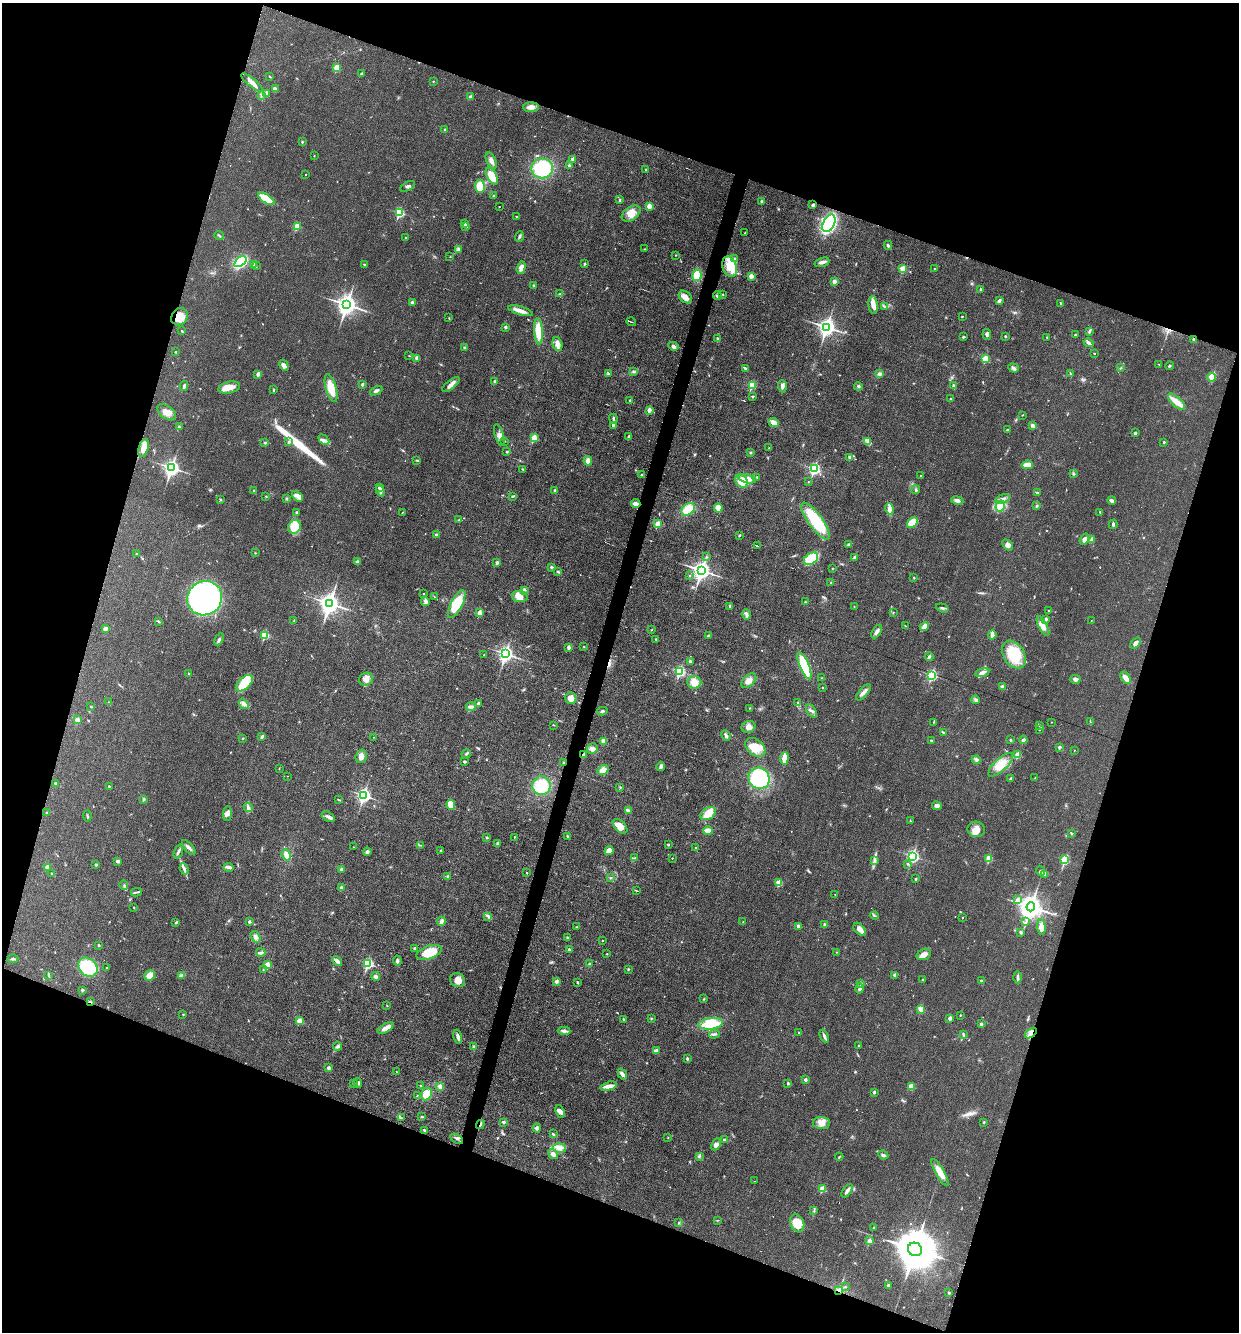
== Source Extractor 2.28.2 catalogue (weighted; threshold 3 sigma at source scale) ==
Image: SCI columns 260-5205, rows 1-5317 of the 5333 x 5318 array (HDU 1 of 3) = the unmasked area's bounding box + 8 px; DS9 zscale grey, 4 x 4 block average (1 PNG px = mean of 4 x 4 image px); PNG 1241 x 1334 px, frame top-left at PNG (2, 3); each listed source drawn as its Kron ellipse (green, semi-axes under 4 px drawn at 4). Shown black and unused: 38% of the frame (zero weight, under 3 of 6 exposures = <1% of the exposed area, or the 3 px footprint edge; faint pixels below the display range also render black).
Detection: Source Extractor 2.28.2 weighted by HDU 2 'WHT'. Background 0.0321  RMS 0.0039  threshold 0.0159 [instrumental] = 3 sigma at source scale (4.09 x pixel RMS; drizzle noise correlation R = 1.36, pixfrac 0.8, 0.05/0.05 arcsec/px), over >= 5 px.
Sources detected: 677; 3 too faint to see at this stretch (4 x 4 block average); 11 cosmic-ray / hot-pixel residue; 1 long thin detection or spike segment (spike, bleed or trail) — neither listed nor drawn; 7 coinciding with a brighter row at this scale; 19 inside a brighter listed object's ellipse — not listed separately; of the other 636, all 500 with FLUX_AUTO >= 0.967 (the completeness limit of this list) listed and drawn (136 fainter detections not listed), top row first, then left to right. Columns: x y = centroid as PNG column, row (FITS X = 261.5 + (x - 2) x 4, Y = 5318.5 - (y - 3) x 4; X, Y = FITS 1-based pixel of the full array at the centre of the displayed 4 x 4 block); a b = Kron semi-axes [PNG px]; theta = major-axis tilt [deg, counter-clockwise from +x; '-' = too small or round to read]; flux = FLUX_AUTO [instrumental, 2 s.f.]
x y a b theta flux
337 68 2 2 - 67
361 74 4 2 - 1.9
270 77 3 2 - 1.2
433 81 2 2 - 1.3
252 82 13 3 -38 14
275 89 4 3 - 6.2
266 93 3 3 - 4.1
261 95 3 2 - 1.7
471 97 2 2 - 18
531 107 8 5 1 11
445 130 2 2 - 1.8
302 142 3 2 - 1.8
314 156 2 2 - 1.4
573 159 2 2 - 17
491 161 9 4 -66 11
569 165 2 2 - 9.1
542 168 11 10 - 140
645 169 2 2 - 1.2
306 174 2 2 - 1.2
492 176 9 5 -61 40
407 186 8 3 27 4.9
480 186 6 5 - 57
493 196 3 2 - 1.6
266 199 9 4 -33 50
619 200 3 2 - 3.4
761 201 3 2 - 2.2
813 205 3 3 - 4.7
649 206 2 2 - 40
499 207 2 2 - 2.2
399 213 2 2 - 180
631 213 10 6 36 23
516 216 2 2 - 1.1
829 223 9 5 62 260
465 224 4 2 - 2.8
297 226 2 2 - 69
466 227 2 2 - 1.4
745 233 2 2 - 2
219 236 5 2 - 2.6
519 236 5 3 - 4.2
406 238 2 2 - 2.1
888 245 4 3 - 3.3
459 249 3 2 - 2.1
645 249 3 2 - 1
676 255 2 2 - 2
450 257 2 2 - 0.97
734 258 3 2 - 2
240 262 7 4 36 190
822 262 8 3 16 7.6
253 264 3 2 - 3.5
365 264 3 2 - 2.3
584 264 2 2 - 6.4
256 266 3 2 - 1.1
730 267 11 7 -71 36
521 268 6 3 73 13
934 268 2 2 - 1.3
903 269 2 2 - 76
697 275 6 4 80 39
751 276 2 2 - 31
834 282 2 2 - 24
534 286 3 3 - 2.9
981 289 3 3 - 2.2
560 294 4 2 - 2.5
723 294 2 2 - 1.2
717 295 4 2 - 3.7
685 297 7 5 -41 12
999 300 4 3 - 6.2
412 302 3 3 - 4.5
1061 303 3 2 - 1.9
347 305 4 3 - 1400
873 305 9 4 -85 15
884 306 3 2 - 2.1
520 311 13 3 -17 16
962 316 2 2 - 1.5
179 317 9 7 54 25
449 318 2 2 - 1.1
631 322 5 2 - 2.4
505 327 2 2 - 12
827 327 3 3 - 1000
182 331 3 2 - 1.5
538 331 13 4 -86 50
1089 331 3 2 - 2.3
987 334 5 3 - 5.7
1075 335 2 2 - 3
1005 336 2 2 - 4.5
963 337 3 2 - 2.5
1047 338 2 2 - 1.5
718 339 3 2 - 2.2
1194 339 3 2 - 2.2
1089 343 5 3 - 6.2
557 344 7 4 -74 10
673 346 5 3 - 7.1
464 347 2 2 - 6.7
175 352 2 2 - 1.5
1094 353 2 2 - 1.4
409 356 3 2 - 1.2
417 358 2 2 - 25
985 359 2 2 - 81
284 365 6 4 -62 8.4
1159 365 2 2 - 1.2
1170 366 4 2 - 1.8
745 368 4 2 - 2.6
1013 368 5 2 - 4.8
1121 368 3 2 - 1.6
633 371 3 2 - 2
258 374 2 2 - 23
608 374 4 3 - 2.5
879 374 3 3 - 5.6
1070 374 3 2 - 1.7
1212 377 4 4 - 21
495 381 2 2 - 15
362 384 2 2 - 9.5
451 384 10 3 39 11
752 385 2 2 - 110
184 386 5 2 - 4.2
782 386 6 4 -86 6.4
858 386 4 3 - 3.9
953 386 4 2 - 4
229 387 11 5 13 21
331 388 14 5 -75 42
273 390 3 2 - 2.8
376 391 6 3 27 5.2
753 396 4 2 - 2
951 399 2 2 - 1.7
630 400 3 2 - 1.9
1176 402 11 5 -42 21
649 410 2 2 - 26
167 412 11 6 -35 16
1022 415 2 2 - 1.1
613 419 5 2 - 2.8
774 423 5 4 - 10
613 425 2 2 - 9.5
1033 425 4 3 - 7
179 427 2 2 - 0.97
1007 430 2 2 - 1.8
1135 433 2 2 - 11
499 435 11 4 -73 9.7
628 437 3 2 - 3.7
534 438 2 2 - 73
324 440 6 3 -44 6.4
504 441 2 2 - 1.4
288 442 2 2 - 2.4
868 442 3 2 - 1.5
1164 442 2 2 - 4.2
265 443 4 2 - 2.9
143 448 9 5 74 17
769 448 2 2 - 1
507 452 3 2 - 2.3
751 453 3 2 - 2.1
850 457 2 2 - 12
417 460 3 2 - 1.5
588 461 4 3 - 15
1027 465 6 3 7 22
172 468 3 3 - 770
523 469 3 2 - 1.5
814 469 3 2 - 300
1073 473 3 2 - 2.1
642 475 2 2 - 1.1
921 476 2 2 - 1.5
757 477 3 2 - 1.9
747 479 9 4 -13 18
741 481 7 5 -49 32
808 482 2 2 - 1.6
380 488 3 2 - 4.9
916 490 4 2 - 2.6
254 491 3 2 - 2.5
380 491 5 2 - 4.5
555 491 3 2 - 5.8
1037 493 3 2 - 1.5
266 496 3 2 - 1.3
297 496 6 4 -43 9.6
513 496 3 2 - 1.9
287 498 3 2 - 1.3
1002 499 7 4 18 9.4
221 500 3 2 - 2.3
957 500 6 3 -11 8.1
1112 501 4 3 - 6.7
636 503 5 2 - 10
1000 506 5 4 - 32
1037 506 2 2 - 1.4
718 508 4 3 - 20
688 509 7 5 40 47
889 509 6 3 -74 7.6
297 512 3 2 - 2.4
402 512 2 2 - 1
1100 512 3 2 - 2
459 520 3 2 - 2
816 521 22 7 -54 110
912 522 6 4 44 26
658 524 2 2 - 60
1113 524 5 3 - 3.8
294 527 7 6 - 40
436 535 2 2 - 9.9
739 536 2 2 - 1.3
1084 539 6 3 57 9.4
1092 539 4 2 - 2.8
848 544 2 2 - 1.7
1008 545 6 4 -47 9.4
757 546 2 2 - 17
255 553 2 2 - 1.2
136 554 2 2 - 3.2
707 557 2 2 - 1.1
855 557 2 2 - 14
811 559 8 5 35 79
357 562 4 3 - 4.9
497 563 2 2 - 15
551 567 3 3 - 2.7
832 568 2 2 - 1
702 571 4 3 - 1200
558 572 3 2 - 1.7
690 576 2 2 - 1.6
914 578 3 2 - 1.2
831 583 3 2 - 1
524 590 3 2 - 2.1
423 594 2 2 - 1.1
519 596 8 5 -4 18
435 597 3 2 - 1.6
205 598 18 17 - 540
425 601 5 2 - 4.3
805 602 2 2 - 1.5
330 603 4 3 - 1400
457 604 15 5 62 72
730 606 3 2 - 3.7
854 606 2 2 - 1.5
942 608 6 2 -17 3.8
1049 611 2 2 - 1.5
893 612 3 2 - 1.1
480 613 2 2 - 41
746 614 5 3 - 4.6
1046 619 3 2 - 4
158 621 3 2 - 2.4
294 621 2 2 - 1.2
1091 621 2 2 - 1.2
905 626 3 2 - 1.4
924 626 5 2 - 28
1043 626 11 4 -62 17
105 628 3 2 - 9.4
651 630 3 2 - 1.2
877 631 7 3 58 8.1
265 635 2 2 - 130
708 635 3 2 - 2.1
992 635 4 2 - 16
219 639 6 3 59 4.7
656 639 2 2 - 1.8
1135 643 6 3 50 8
584 646 2 2 - 0.97
568 647 4 3 - 5.5
506 654 3 3 - 590
1014 654 15 10 -56 88
484 655 2 2 - 1.3
929 657 4 2 - 5.4
690 661 3 3 - 3
804 666 14 4 -68 110
680 671 3 2 - 260
188 673 2 2 - 1
982 673 7 3 15 9.1
932 675 3 2 - 250
822 678 2 2 - 1.5
1125 678 7 3 -57 19
366 679 7 6 - 13
1075 679 5 4 - 6.5
749 681 9 5 42 14
694 682 7 6 - 16
244 683 10 5 43 56
823 687 2 2 - 1.5
1002 687 2 2 - 17
864 692 10 3 50 9.5
571 698 6 5 - 16
976 700 4 2 - 3.2
108 702 2 2 - 0.99
797 703 3 2 - 2
244 704 5 4 - 7.1
478 704 3 2 - 7.7
91 706 3 2 - 1.7
471 707 5 2 - 10
749 708 2 2 - 1.3
602 711 5 2 - 3.6
811 711 8 2 -55 5.1
77 720 2 2 - 36
934 722 2 2 - 1.8
1051 722 2 2 - 0.97
1090 722 3 2 - 1.5
553 725 3 2 - 1.2
1040 725 4 2 - 2.5
748 727 7 5 21 12
1039 730 2 2 - 1.4
944 732 3 2 - 1.8
726 735 5 3 - 5.5
262 737 4 2 - 4.7
374 737 2 2 - 1
243 738 2 2 - 1.3
931 740 2 2 - 5.8
1010 740 3 2 - 1.7
1023 740 4 2 - 8.2
604 741 3 3 - 11
755 747 11 7 -39 33
1059 747 2 2 - 8.8
592 749 5 5 - 9
1074 750 2 2 - 1.6
466 754 5 2 - 3.2
584 755 2 2 - 8.1
1018 755 2 2 - 65
361 756 7 5 74 12
784 758 6 3 85 25
976 760 4 3 - 4.6
465 762 2 2 - 5.2
563 763 2 2 - 2.8
1001 765 16 6 43 30
661 767 4 2 - 8.5
279 768 3 2 - 1
603 770 6 4 37 17
287 776 2 2 - 1.1
759 778 11 10 - 150
1010 778 3 2 - 2.4
1035 778 2 2 - 1.7
55 783 2 2 - 7.2
109 786 2 2 - 4.8
541 786 9 9 - 67
620 787 3 2 - 1.6
364 796 3 2 - 550
143 799 2 2 - 10
339 800 3 2 - 1.5
451 805 5 3 - 39
937 806 5 4 - 6.9
248 807 5 3 - 4.7
628 811 3 3 - 4.3
46 813 2 2 - 1.4
227 813 7 4 89 9.1
708 814 8 5 31 33
87 816 5 2 - 2.1
328 817 7 3 -34 5.8
910 821 2 2 - 1.4
620 826 9 5 -44 16
976 829 9 7 -13 17
708 831 5 3 - 13
1071 833 3 2 - 3.1
487 837 2 2 - 2.8
514 837 2 2 - 2.6
568 837 3 2 - 2.5
497 843 4 2 - 2.9
421 845 2 2 - 1
669 845 2 2 - 1
353 847 2 2 - 1.1
189 848 9 3 -50 7.3
696 848 2 2 - 3.6
440 850 2 2 - 2.2
609 851 4 3 - 22
178 852 7 2 68 5.8
367 852 4 3 - 5.6
286 855 5 3 - 17
913 856 3 2 - 410
635 858 3 2 - 2.6
672 858 2 2 - 1.6
989 858 2 2 - 76
1065 860 2 2 - 150
118 861 4 3 - 4.7
874 861 4 2 - 4
96 864 3 2 - 2.6
907 864 2 2 - 1.2
47 867 2 2 - 36
229 867 5 3 - 6
184 869 6 3 -67 5.3
341 869 3 2 - 5.5
1040 871 5 4 - 6
527 873 2 2 - 1.1
51 874 2 2 - 3.2
1045 874 2 2 - 2.1
447 876 3 2 - 2.1
611 878 3 2 - 1.7
916 879 2 2 - 7.1
779 883 2 2 - 66
124 885 5 2 - 2.8
341 888 2 2 - 17
636 890 2 2 - 1.1
136 892 5 2 - 3.3
835 894 2 2 - 1.1
1018 900 4 2 - 14
134 907 2 2 - 1
1031 907 4 4 - 2100
488 916 4 2 - 3.1
874 916 4 2 - 2.4
962 917 2 2 - 2.3
441 921 4 3 - 7.5
176 922 4 2 - 1.9
249 922 2 2 - 9.3
743 922 2 2 - 1.1
1026 922 2 2 - 1.4
825 924 3 3 - 2.6
798 926 2 2 - 13
576 927 2 2 - 1.5
1041 927 7 4 -85 18
860 929 7 4 -47 12
1021 932 3 2 - 3.5
255 937 6 4 -56 7.2
567 937 3 2 - 2
602 940 2 2 - 1.7
98 945 2 2 - 2.8
415 948 3 2 - 3.2
569 949 3 2 - 2.8
429 952 13 6 20 45
836 952 2 2 - 1.1
261 953 5 3 - 4.9
607 954 2 2 - 1.4
924 954 7 5 19 13
13 959 5 2 - 3.2
337 961 5 2 - 12
397 961 5 3 - 4.2
368 964 3 2 - 230
589 964 2 2 - 4.1
267 965 2 2 - 56
88 967 11 8 -41 110
106 968 2 2 - 2.2
628 969 3 2 - 1.9
263 970 2 2 - 1.3
49 975 3 2 - 2
150 975 6 5 - 21
181 975 3 2 - 2.5
895 975 2 2 - 13
375 976 4 3 - 6.5
1018 977 6 2 -89 4.9
923 979 2 2 - 1.5
458 980 8 6 -25 17
981 980 2 2 - 4.7
557 981 2 2 - 20
577 982 3 2 - 2
861 984 2 2 - 5.6
860 988 5 3 - 5.1
82 990 3 2 - 2.2
704 999 2 2 - 1.4
90 1002 4 2 - 3
387 1005 2 2 - 1.2
921 1009 2 2 - 57
183 1015 2 2 - 2.5
960 1015 2 2 - 1.3
651 1018 3 2 - 1.5
950 1018 2 2 - 21
624 1019 3 2 - 2
299 1021 2 2 - 49
711 1024 12 5 8 66
981 1024 3 2 - 3.6
386 1028 9 3 29 17
564 1031 6 3 -4 6.2
799 1032 2 2 - 1.3
1031 1033 7 3 36 9.3
714 1034 5 2 - 3.5
963 1034 4 2 - 2.7
824 1036 6 2 -64 6.7
458 1037 7 3 -76 8.9
859 1045 2 2 - 4.3
338 1046 4 3 - 4.1
473 1047 3 3 - 2.5
656 1050 4 3 - 5.3
687 1059 3 2 - 2.9
328 1068 2 2 - 17
397 1072 2 2 - 1.4
622 1074 6 3 -56 7.8
805 1080 2 2 - 15
354 1083 2 2 - 1.1
358 1083 5 4 - 5.5
788 1083 3 2 - 2.8
420 1086 2 2 - 3.3
440 1086 4 4 - 9.6
609 1086 8 3 15 14
911 1086 4 3 - 13
874 1092 2 2 - 9.9
426 1094 6 5 - 26
417 1096 2 2 - 1.2
560 1111 6 4 -66 10
422 1117 3 2 - 1.8
401 1118 2 2 - 1.1
504 1122 2 2 - 6.2
984 1122 3 2 - 1.8
821 1123 8 6 -3 17
480 1124 5 2 - 4.1
537 1128 4 4 - 5.1
424 1130 2 2 - 2.5
553 1134 3 2 - 2.5
668 1137 2 2 - 1
457 1139 7 2 -30 4
724 1139 2 2 - 2.8
716 1144 6 4 63 8.7
559 1148 6 5 - 11
553 1154 5 4 - 7.3
883 1155 5 2 - 4
699 1156 2 2 - 2.4
839 1157 4 2 - 1.6
940 1172 15 4 -60 30
755 1181 2 2 - 2.7
822 1189 2 2 - 67
847 1191 8 2 55 8.8
814 1211 3 2 - 1.9
717 1220 2 2 - 1
679 1222 2 2 - 0.99
797 1223 9 6 -68 35
873 1228 2 2 - 1.3
869 1241 2 2 - 36
915 1249 7 6 - 12000
888 1285 3 2 - 4.2
845 1287 2 2 - 1.3
839 1291 3 2 - 1.9
949 1293 2 2 - 2.5
Overlapping masked pixels (flux is a lower limit): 8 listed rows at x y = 179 317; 636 503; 584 755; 563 763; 90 1002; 1031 1033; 480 1124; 839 1291
Diffuse or blended objects may show on this block-average render without a row.